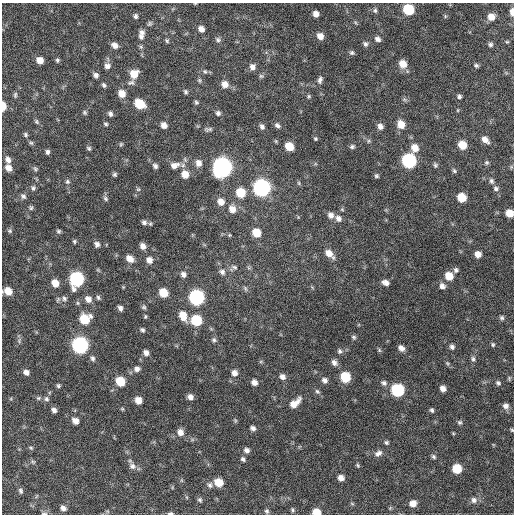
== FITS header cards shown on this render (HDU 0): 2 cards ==
NAXIS1  =                  512 / Axis length
NAXIS2  =                  512 / Axis length

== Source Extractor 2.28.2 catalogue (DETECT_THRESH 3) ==
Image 512 x 512 px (HDU 0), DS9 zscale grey, 1 PNG px = 1 image px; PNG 516 x 516 px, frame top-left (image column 1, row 512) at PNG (2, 3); no overlay
Background 597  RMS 18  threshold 53.9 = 3 sigma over >= 5 px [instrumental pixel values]
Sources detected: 195; all 195 listed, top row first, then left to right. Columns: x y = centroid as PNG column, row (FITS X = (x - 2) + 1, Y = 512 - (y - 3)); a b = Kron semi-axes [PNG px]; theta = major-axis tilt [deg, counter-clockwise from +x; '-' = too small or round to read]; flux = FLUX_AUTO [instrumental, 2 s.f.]
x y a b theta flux
408 9 7 7 - 56000
375 10 7 5 -76 2600
512 12 7 4 -88 8100
316 14 6 5 - 6700
136 16 6 5 - 2500
491 17 7 6 - 11000
149 24 7 6 - 2300
201 29 7 6 - 6300
142 32 8 7 - 4600
320 36 7 6 - 9200
141 37 7 5 -41 3000
378 39 7 6 - 4300
218 40 8 6 -27 2800
167 41 6 5 - 1800
507 42 5 3 - 1200
365 44 7 6 - 3000
490 44 5 5 - 2600
115 45 8 6 -29 6100
352 53 7 5 -24 2400
40 60 6 6 - 9500
57 60 5 5 - 2000
403 64 8 7 - 14000
476 65 5 4 - 2300
107 66 7 7 - 5300
252 67 8 7 - 5500
205 71 6 5 - 2200
134 74 9 8 - 17000
96 75 6 6 - 3800
261 76 7 5 -1 2100
199 80 6 5 - 2000
320 80 10 6 72 3900
131 83 11 6 12 4000
225 84 8 8 - 8600
104 85 7 5 -69 2300
186 92 7 5 -50 2300
122 94 8 7 - 13000
15 95 8 5 81 2100
309 96 5 4 - 1700
459 96 5 5 - 2600
196 102 6 5 - 2000
140 104 8 6 -38 31000
3 106 7 4 89 15000
458 110 5 3 - 940
84 112 6 5 - 2000
218 113 6 6 - 3200
110 114 6 6 - 3200
36 122 7 5 -55 2200
106 124 6 4 -17 1900
401 124 9 7 -65 13000
164 125 7 6 - 6700
277 125 8 5 -34 3500
262 126 8 5 -56 3600
380 126 7 6 - 5100
208 129 11 5 3 3100
25 134 6 5 - 2100
315 139 5 5 - 1700
485 140 9 6 -41 7200
31 143 6 5 - 1900
121 144 6 5 - 1700
462 145 7 6 - 19000
289 146 7 6 - 19000
352 147 6 5 - 2500
89 148 6 5 - 2100
415 148 9 8 - 12000
47 152 6 5 - 3100
8 160 8 6 -75 5900
409 160 8 7 - 190000
487 162 6 6 - 2000
198 163 9 7 -81 7500
174 165 13 8 17 9500
435 165 6 5 - 2200
155 166 6 5 - 3400
222 167 9 8 - 700000
8 168 7 6 - 8100
35 169 7 5 -50 2200
454 171 7 5 -51 2000
115 174 5 5 - 2400
185 174 9 8 - 14000
376 176 5 5 - 2000
67 181 6 6 - 2400
491 181 7 6 - 3000
299 183 6 4 -89 1500
33 188 6 6 - 2700
261 188 8 8 - 400000
138 189 5 5 - 1700
496 189 7 6 - 3100
241 193 8 7 - 28000
23 196 8 6 -44 3600
462 197 7 6 - 26000
105 198 7 6 - 2500
221 202 8 7 - 9500
31 208 7 5 89 2100
232 209 9 8 - 10000
509 213 6 6 - 16000
331 215 8 7 - 6000
338 218 8 7 - 5600
144 222 8 7 - 3900
10 231 7 6 - 2100
59 231 5 5 - 2100
256 233 7 6 - 22000
229 235 6 4 90 1100
74 241 5 4 - 1800
97 244 6 6 - 4000
143 246 6 6 - 6400
329 253 11 7 -44 11000
478 254 6 5 - 8000
130 259 9 7 -45 9200
149 260 8 7 - 7500
234 267 9 5 -15 3000
456 270 6 6 - 2900
222 272 8 6 -46 3900
183 274 6 6 - 4700
449 276 7 7 - 17000
76 279 8 8 - 190000
55 283 7 6 - 12000
385 283 7 5 -23 5700
442 286 7 6 - 5000
245 289 7 4 -71 2000
8 291 7 6 - 14000
163 293 7 6 - 25000
98 297 7 5 -73 2200
196 297 8 7 - 260000
64 298 7 7 - 3500
88 299 9 7 -46 7500
144 307 6 5 - 2100
120 308 6 5 - 3900
145 316 5 4 - 1500
183 316 10 7 -69 16000
502 318 6 5 - 2400
85 319 8 8 - 34000
196 320 7 7 - 59000
142 330 5 4 - 2400
354 337 7 5 -35 2300
214 340 7 6 - 2600
80 345 8 7 - 350000
493 345 6 5 - 1900
452 347 6 6 - 3300
401 348 7 6 - 6000
340 351 7 6 - 3000
146 353 6 5 - 5200
93 358 7 5 -76 3100
473 359 7 6 - 3000
334 363 8 7 - 5300
447 363 6 4 -45 1800
137 369 8 6 9 4900
26 372 6 5 - 4800
234 373 8 7 - 6200
282 377 8 7 - 5200
345 377 7 7 - 42000
325 380 7 7 - 4300
120 381 7 6 - 33000
254 382 7 6 - 6200
384 383 8 7 - 4000
498 383 7 6 - 2700
58 386 4 4 - 1900
443 389 6 5 - 6700
397 390 8 7 - 120000
317 391 7 6 - 2600
190 397 6 5 - 5200
38 398 6 5 - 2000
46 399 7 6 - 2900
138 400 6 6 - 11000
295 403 14 7 42 12000
506 406 8 7 - 5400
54 410 6 5 - 4000
432 410 5 4 - 2400
75 421 7 6 - 7200
460 422 6 6 - 2400
253 428 6 5 - 3900
512 430 5 4 - 1400
180 432 8 7 - 7800
386 442 6 5 - 2200
31 448 5 4 - 1500
247 450 7 6 - 4100
378 453 11 7 28 5400
433 457 7 5 -46 2500
243 459 6 5 - 2800
33 462 6 4 -43 1800
358 465 6 4 -57 1600
132 466 10 8 -23 5900
457 469 7 6 - 32000
341 478 6 6 - 7200
218 482 7 6 - 21000
210 485 8 6 80 3500
21 491 7 5 -59 2400
200 500 6 5 - 2400
474 500 9 8 - 5200
413 503 6 6 - 9600
352 504 6 4 -20 1400
63 508 6 5 - 5300
293 510 6 5 - 1900
267 511 6 5 - 2300
316 512 6 5 - 18000
44 513 9 3 0 1900
171 513 7 4 4 2500
At the frame edge (FLAGS 8, measured only in part): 8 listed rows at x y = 512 12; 3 106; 509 213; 8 291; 512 430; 316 512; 44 513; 171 513